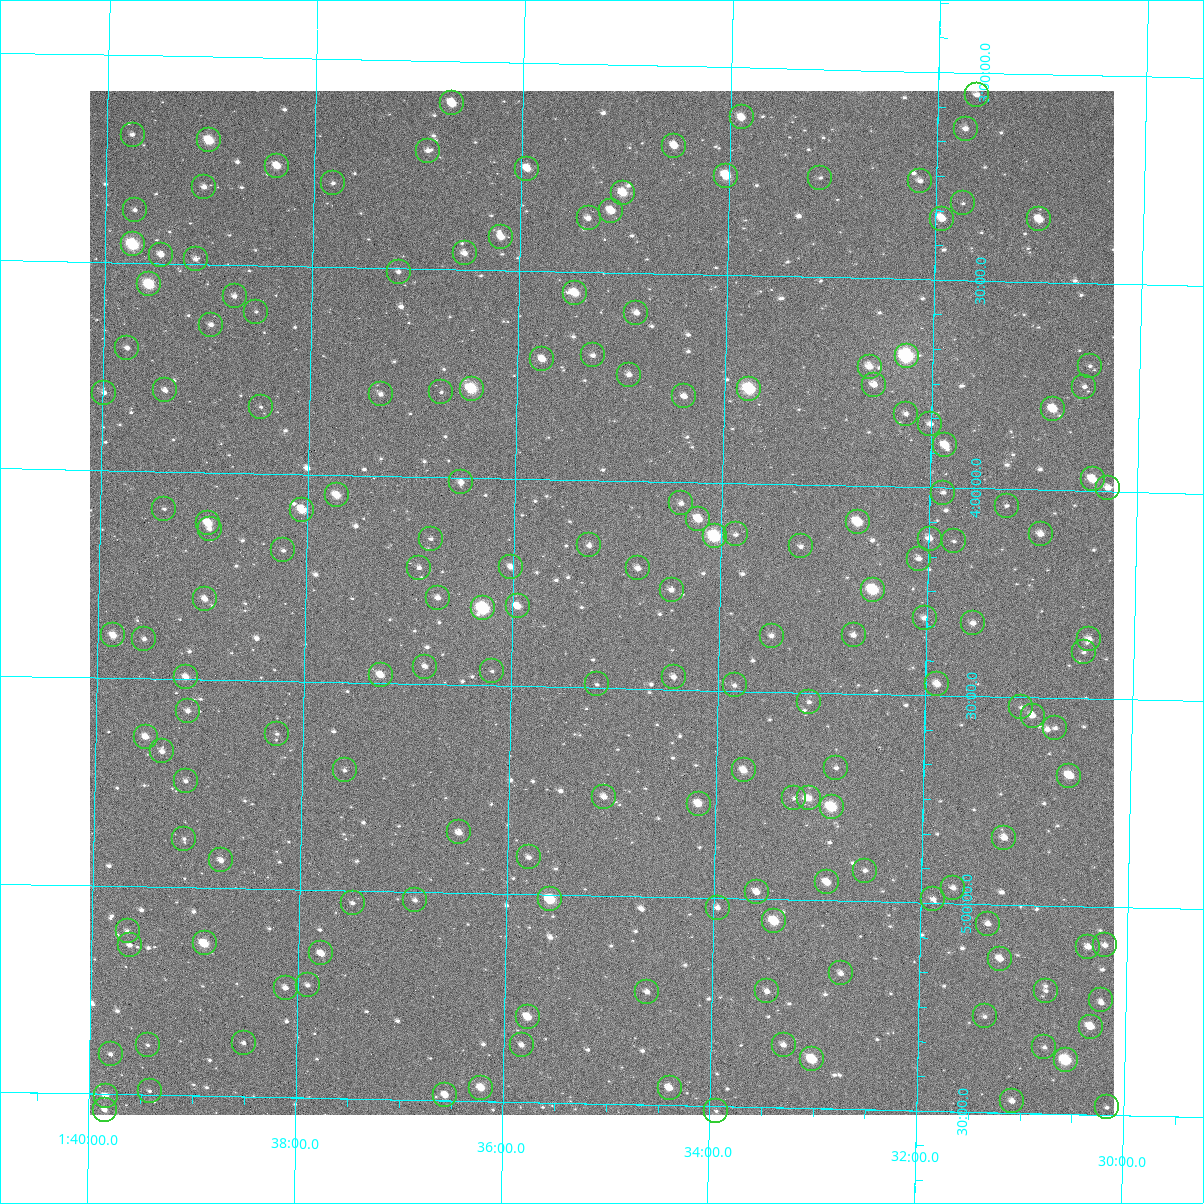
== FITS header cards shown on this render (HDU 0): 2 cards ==
NAXIS1  =                 1024
NAXIS2  =                 1024

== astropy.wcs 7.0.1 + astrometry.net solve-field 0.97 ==
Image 1024 x 1024 px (HDU 0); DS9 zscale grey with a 90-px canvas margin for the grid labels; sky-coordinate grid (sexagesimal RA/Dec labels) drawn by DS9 from the SOLVED WCS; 171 Tycho-2 reference stars matched to detected sources circled (green)
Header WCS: RA---TAN-SIP/DEC--TAN-SIP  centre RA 01:35:09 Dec +04:18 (23.79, +4.29 deg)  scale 8.66 arcsec/px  FOV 147.9' x 147.9'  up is +179 deg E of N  parity flipped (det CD > 0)
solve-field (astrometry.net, Tycho-2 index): VERIFIED the header's WCS against the Tycho-2 star catalogue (verified at 6 index scales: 12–171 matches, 0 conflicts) and refined it, rather than solving blind
Solved WCS: RA---TAN-SIP/DEC--TAN-SIP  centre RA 01:35:09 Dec +04:18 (23.79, +4.29 deg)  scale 8.66 arcsec/px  FOV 147.9' x 147.9'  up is +179 deg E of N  parity flipped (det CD > 0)
The solver's refit moves the header's centre by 0.4 arcsec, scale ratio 0.9999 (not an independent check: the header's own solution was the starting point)
Tycho-2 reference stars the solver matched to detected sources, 171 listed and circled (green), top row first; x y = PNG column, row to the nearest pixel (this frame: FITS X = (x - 90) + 1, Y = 1024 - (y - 91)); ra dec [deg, ICRS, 3 dp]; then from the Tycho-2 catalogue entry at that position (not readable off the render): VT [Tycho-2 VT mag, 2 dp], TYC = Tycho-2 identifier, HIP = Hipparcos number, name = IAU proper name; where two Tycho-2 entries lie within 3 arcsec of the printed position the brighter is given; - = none
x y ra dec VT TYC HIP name
977 95 22.908 +3.053 11.18 31-100-1 - -
452 103 24.170 +3.099 9.72 31-176-1 - -
742 117 23.473 +3.120 10.28 31-106-1 - -
966 129 22.932 +3.135 11.36 31-111-1 - -
133 135 24.939 +3.191 12.01 31-312-1 - -
209 140 24.753 +3.202 9.30 31-320-1 - -
674 146 23.633 +3.191 10.39 31-122-1 - -
428 151 24.226 +3.215 11.99 31-314-1 - -
277 166 24.589 +3.260 10.00 31-285-1 - -
527 169 23.986 +3.253 10.37 31-1211-1 - -
726 176 23.506 +3.260 9.34 31-1127-1 - -
820 178 23.279 +3.260 12.62 31-1118-1 - -
920 181 23.039 +3.263 11.81 31-127-1 - -
333 183 24.453 +3.298 12.48 31-202-1 - -
204 187 24.764 +3.314 11.58 31-329-1 - -
623 193 23.754 +3.307 9.67 31-1154-1 - -
963 203 22.935 +3.315 12.78 31-130-1 - -
135 210 24.929 +3.373 11.94 31-228-1 - -
611 211 23.782 +3.351 10.07 31-1060-1 - -
589 218 23.836 +3.370 11.51 31-1181-1 - -
942 219 22.984 +3.354 10.51 31-1099-1 - -
1039 219 22.750 +3.349 10.11 31-133-1 - -
501 237 24.046 +3.419 10.66 31-1157-1 - -
133 244 24.933 +3.456 8.21 31-1186-1 7747 -
465 253 24.133 +3.461 11.04 31-1100-1 - -
161 255 24.864 +3.479 10.84 31-1111-1 - -
196 259 24.781 +3.488 11.94 31-1121-1 - -
399 272 24.291 +3.508 11.52 31-1173-1 - -
149 284 24.892 +3.551 8.76 31-1057-1 7732 -
575 293 23.865 +3.550 9.81 31-1216-1 - -
235 296 24.685 +3.575 11.54 31-1198-1 - -
256 312 24.633 +3.612 12.66 31-591-1 - -
636 313 23.716 +3.595 11.07 31-632-1 - -
211 325 24.741 +3.645 11.44 31-856-1 - -
127 348 24.942 +3.704 11.53 31-514-1 - -
593 355 23.819 +3.700 11.62 31-405-1 - -
907 356 23.062 +3.685 7.58 31-683-1 7156 -
542 359 23.940 +3.711 10.49 31-488-1 - -
1090 366 22.620 +3.699 12.20 31-1004-1 - -
870 367 23.151 +3.713 10.70 31-654-1 - -
629 375 23.731 +3.744 11.21 31-676-1 - -
874 385 23.139 +3.756 10.78 31-918-1 - -
1084 387 22.632 +3.749 11.76 31-1016-1 - -
472 389 24.110 +3.786 8.66 31-919-1 7491 -
749 389 23.440 +3.772 8.31 31-740-1 7281 -
165 390 24.848 +3.805 11.22 31-580-1 - -
441 392 24.183 +3.795 12.17 31-548-1 - -
104 393 24.995 +3.814 11.90 31-905-1 - -
381 394 24.329 +3.803 11.52 31-871-1 - -
684 396 23.596 +3.793 11.47 31-428-1 - -
261 407 24.617 +3.840 12.65 31-675-1 - -
1053 409 22.707 +3.805 9.90 31-941-1 - -
906 414 23.061 +3.824 12.00 31-612-1 - -
930 424 23.002 +3.847 11.62 31-339-1 - -
945 445 22.965 +3.898 10.31 31-636-1 - -
1093 479 22.607 +3.972 9.86 31-992-1 - -
461 482 24.130 +4.012 11.84 31-510-1 - -
1108 488 22.570 +3.991 10.73 31-960-1 - -
943 493 22.967 +4.012 12.23 31-447-1 - -
337 495 24.430 +4.049 9.94 31-711-1 - -
681 503 23.598 +4.051 11.80 31-824-1 - -
1007 506 22.814 +4.040 12.45 31-913-1 - -
164 509 24.845 +4.090 12.37 31-534-1 - -
302 510 24.512 +4.086 9.54 31-884-1 - -
698 519 23.556 +4.088 9.78 31-504-1 - -
858 522 23.171 +4.087 9.21 31-803-1 - -
208 523 24.738 +4.122 9.80 31-722-1 - -
210 529 24.735 +4.136 11.49 31-628-1 - -
736 534 23.465 +4.123 12.46 31-600-1 - -
1041 534 22.729 +4.106 10.99 31-986-1 - -
715 536 23.516 +4.129 8.21 31-396-1 7307 -
431 539 24.201 +4.149 11.77 31-601-1 - -
930 539 22.997 +4.123 10.66 31-651-1 - -
954 541 22.939 +4.128 12.20 31-631-1 - -
589 545 23.818 +4.157 11.36 31-685-1 - -
801 546 23.307 +4.149 12.00 31-696-1 - -
283 550 24.556 +4.185 12.31 31-655-1 - -
919 559 23.022 +4.172 10.73 31-852-1 - -
511 567 24.006 +4.213 11.15 31-704-1 - -
419 568 24.227 +4.219 11.93 31-802-1 - -
638 568 23.699 +4.210 11.31 31-693-1 - -
672 590 23.617 +4.260 11.16 31-697-1 - -
873 590 23.131 +4.250 8.62 31-434-1 - -
438 598 24.180 +4.291 11.22 31-799-1 - -
205 599 24.742 +4.305 11.10 31-525-1 - -
518 606 23.988 +4.307 10.48 31-826-1 - -
483 608 24.071 +4.314 8.01 31-876-1 7476 -
925 618 23.006 +4.315 11.27 31-349-1 - -
973 623 22.888 +4.325 11.18 31-781-1 - -
113 635 24.962 +4.397 10.25 31-354-1 - -
854 635 23.176 +4.359 11.28 31-717-1 - -
772 636 23.374 +4.365 11.57 31-614-1 - -
144 639 24.887 +4.404 12.51 31-421-1 - -
1089 639 22.607 +4.357 11.30 31-1018-1 - -
1084 652 22.620 +4.388 12.49 31-953-1 - -
425 667 24.208 +4.457 11.70 31-546-1 - -
492 671 24.047 +4.465 12.00 31-647-1 - -
381 675 24.314 +4.480 10.47 31-759-1 - -
186 677 24.785 +4.494 10.61 31-478-1 - -
674 677 23.607 +4.470 10.91 31-816-1 - -
597 684 23.792 +4.491 12.89 31-487-1 - -
937 684 22.972 +4.473 10.50 31-738-1 - -
735 685 23.460 +4.487 11.77 31-590-1 - -
809 702 23.279 +4.522 11.59 31-497-1 - -
1021 707 22.768 +4.524 12.02 31-383-1 - -
188 711 24.778 +4.575 11.76 31-553-1 - -
1033 716 22.740 +4.543 10.48 31-584-1 7055 -
1055 728 22.685 +4.572 11.97 31-967-1 - -
277 734 24.562 +4.626 12.09 31-677-1 - -
146 737 24.879 +4.639 10.62 31-695-1 - -
162 751 24.838 +4.674 11.01 31-406-1 - -
836 768 23.211 +4.679 12.20 31-515-1 - -
345 770 24.397 +4.711 11.97 31-462-1 - -
744 770 23.434 +4.691 10.39 31-689-1 - -
1069 776 22.648 +4.686 9.90 31-991-1 - -
186 781 24.780 +4.743 11.65 31-384-1 - -
604 797 23.770 +4.762 10.76 31-804-1 - -
794 798 23.311 +4.755 11.94 31-883-1 - -
809 798 23.275 +4.755 10.84 31-757-1 - -
699 804 23.541 +4.773 10.30 31-773-1 - -
832 807 23.220 +4.774 8.75 31-507-1 7210 -
459 832 24.117 +4.855 10.89 31-644-1 - -
1004 838 22.801 +4.839 10.96 31-508-1 - -
184 839 24.782 +4.883 12.40 31-731-1 - -
529 857 23.948 +4.911 11.69 31-602-1 - -
221 860 24.691 +4.933 11.11 31-571-1 - -
865 871 23.136 +4.925 11.75 31-420-1 - -
827 882 23.228 +4.956 10.07 31-709-1 - -
953 888 22.922 +4.962 11.22 31-532-1 - -
757 892 23.396 +4.982 10.91 31-355-1 - -
550 899 23.894 +5.011 8.87 34-781-1 7414 -
933 899 22.971 +4.990 12.59 31-519-1 - -
415 900 24.221 +5.019 11.87 34-806-1 - -
353 903 24.372 +5.029 12.29 34-891-1 - -
718 908 23.490 +5.023 12.23 34-771-1 - -
774 921 23.353 +5.052 9.30 34-958-1 - -
988 924 22.837 +5.046 11.34 34-846-1 - -
128 931 24.914 +5.109 11.57 34-840-1 - -
205 943 24.726 +5.134 9.23 34-763-1 - -
130 945 24.908 +5.141 11.30 34-764-1 - -
1105 945 22.553 +5.092 11.22 34-1119-1 - -
1088 947 22.593 +5.097 10.98 34-1107-1 - -
321 953 24.445 +5.153 10.50 34-586-1 - -
1000 959 22.806 +5.130 10.84 34-686-1 - -
841 973 23.189 +5.174 11.11 34-697-1 - -
308 985 24.476 +5.229 11.53 34-904-1 - -
286 988 24.530 +5.237 11.37 34-939-1 - -
767 991 23.366 +5.221 11.21 34-702-1 - -
1046 991 22.693 +5.205 12.06 34-1031-1 - -
647 992 23.656 +5.228 11.61 34-886-1 - -
1101 1000 22.561 +5.225 12.06 34-1069-1 - -
985 1016 22.840 +5.270 12.20 34-947-1 - -
528 1017 23.943 +5.295 10.11 34-868-1 - -
1091 1027 22.584 +5.288 10.10 34-1065-1 - -
244 1043 24.628 +5.371 12.08 34-516-1 - -
148 1045 24.860 +5.381 11.93 34-827-1 - -
522 1045 23.956 +5.362 11.30 34-658-1 - -
784 1045 23.324 +5.349 12.59 34-799-1 - -
1044 1047 22.694 +5.341 11.31 34-999-1 - -
111 1054 24.949 +5.405 11.81 34-734-1 - -
812 1059 23.254 +5.382 9.01 34-867-1 7220 -
1066 1060 22.641 +5.371 8.58 34-1009-1 7029 -
481 1088 24.053 +5.468 9.82 34-938-1 - -
670 1088 23.597 +5.458 10.17 34-671-1 - -
150 1091 24.853 +5.491 13.22 34-866-1 - -
445 1095 24.139 +5.487 10.93 34-634-1 - -
106 1096 24.958 +5.505 10.69 34-610-1 - -
1012 1101 22.769 +5.471 11.23 34-531-1 - -
1107 1107 22.541 +5.482 11.90 34-1099-1 - -
105 1110 24.961 +5.538 11.04 34-431-1 - -
716 1111 23.484 +5.512 12.50 34-602-1 - -